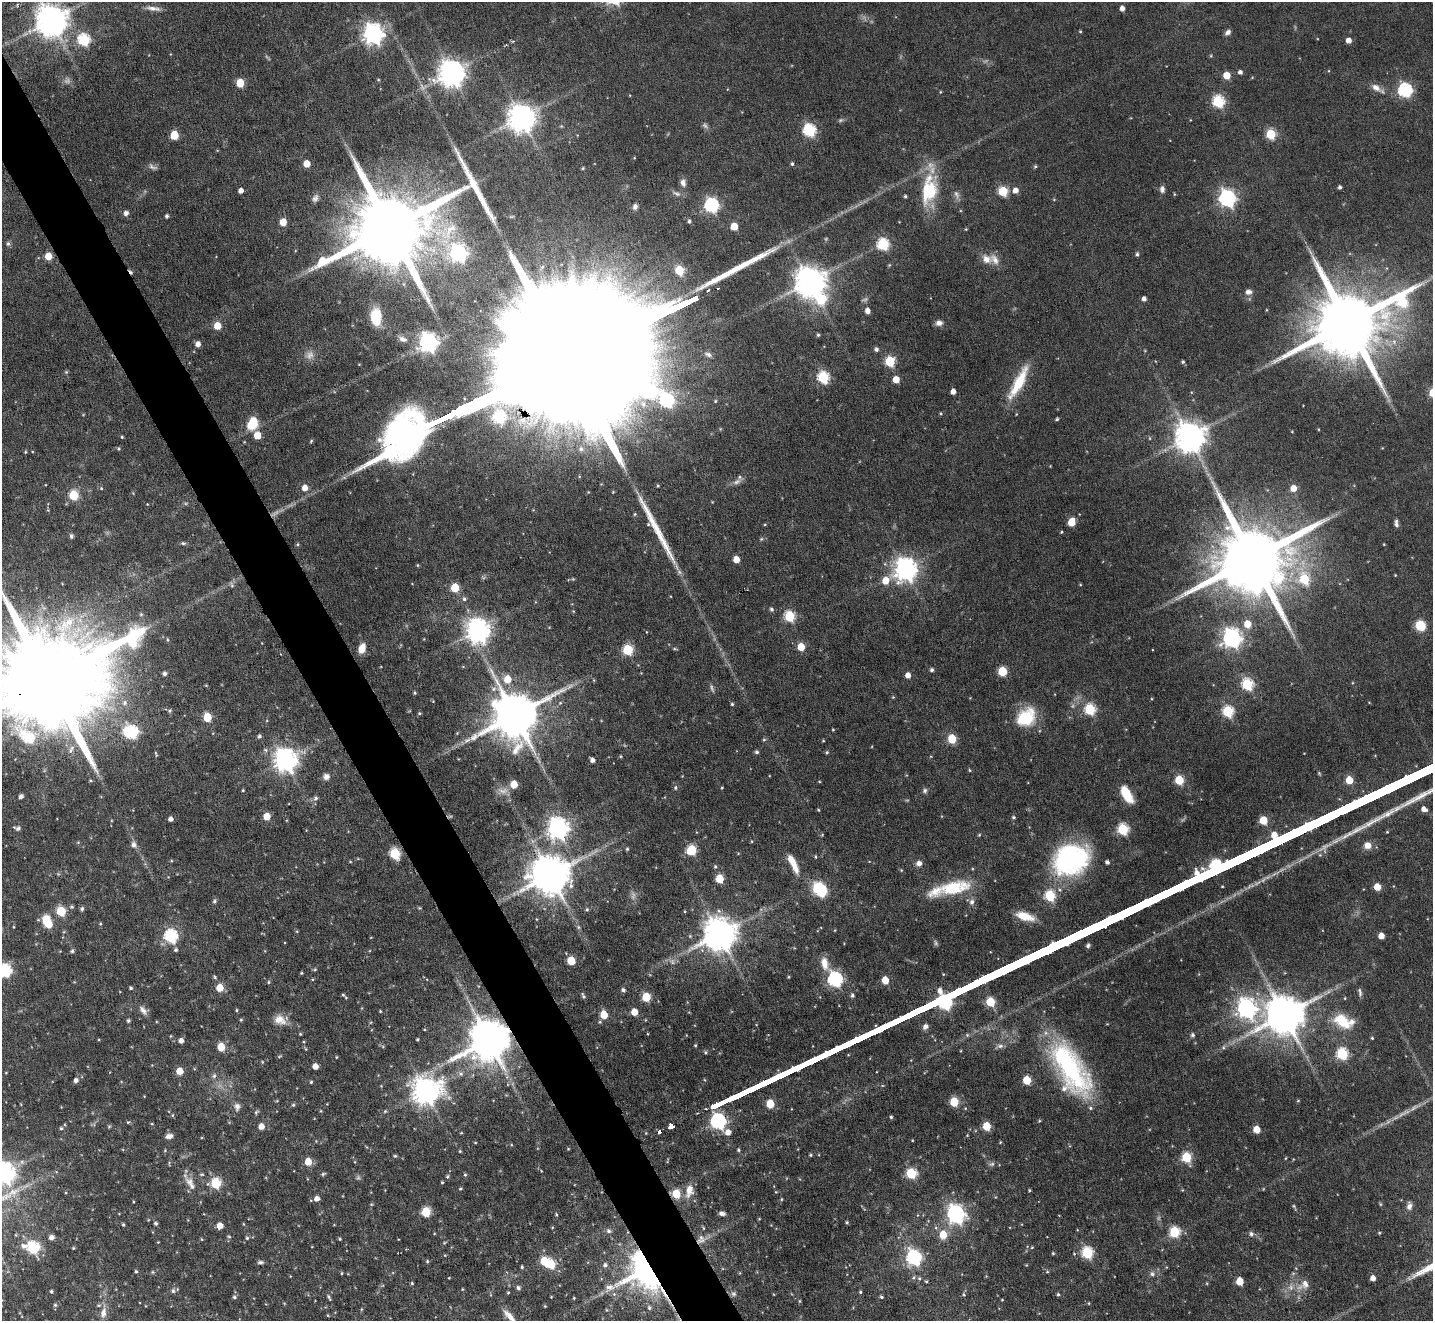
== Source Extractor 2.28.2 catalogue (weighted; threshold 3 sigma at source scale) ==
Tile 11 of 4 x 4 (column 3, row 3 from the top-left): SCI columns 2864-4294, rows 1608-2926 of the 5726 x 5716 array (HDU 1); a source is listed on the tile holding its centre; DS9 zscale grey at full resolution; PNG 1435 x 1323 px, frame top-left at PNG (2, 2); no overlay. Shown black and unused: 4% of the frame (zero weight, under 4 of 8 exposures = <1% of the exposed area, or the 3 px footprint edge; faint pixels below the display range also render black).
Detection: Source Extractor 2.28.2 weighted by HDU 2 'WHT'; one run over the whole footprint, this tile lists its part. Background 0.1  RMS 0.0038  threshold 0.0154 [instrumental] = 3 sigma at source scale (4.09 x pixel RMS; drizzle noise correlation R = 1.36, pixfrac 0.8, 0.05/0.05 arcsec/px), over >= 5 px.
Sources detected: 429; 16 too faint to see at this stretch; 4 inside a brighter object's white glare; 3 cosmic-ray / hot-pixel residue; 5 long thin detections or spike segments (spike, bleed or trail) — not listed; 5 inside a brighter listed object's ellipse — not listed separately; the other 396 listed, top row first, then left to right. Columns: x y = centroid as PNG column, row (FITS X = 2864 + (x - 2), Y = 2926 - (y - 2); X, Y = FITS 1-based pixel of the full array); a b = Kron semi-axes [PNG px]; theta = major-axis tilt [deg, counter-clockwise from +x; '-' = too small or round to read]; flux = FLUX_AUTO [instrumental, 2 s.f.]
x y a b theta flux
153 8 21 6 -8 2.4
1122 8 5 4 - 1.9
51 20 9 9 - 720
1080 31 3 3 - 0.35
1228 32 8 6 38 1.3
373 34 8 7 - 230
84 40 6 6 - 41
1348 40 4 4 - 2.8
1211 56 5 4 - 0.36
1240 72 4 4 - 1.2
452 73 8 8 - 450
1227 75 5 5 - 8.2
240 83 5 5 - 12
1376 87 14 8 -32 2.6
1405 90 6 6 - 70
1218 101 6 6 - 40
522 118 9 8 - 490
561 126 4 4 - 0.36
809 130 6 6 - 49
1271 134 6 5 - 23
174 135 5 5 - 13
307 164 5 5 - 6
792 164 5 4 - 0.62
1035 166 5 4 - 0.52
152 167 13 5 -20 1.1
583 168 4 4 - 0.34
683 183 11 7 -77 1.6
1340 187 4 3 - 0.91
1162 189 9 6 -90 1.2
929 190 38 20 81 19
1015 190 6 5 - 2.4
241 191 4 4 - 2
1003 191 6 5 - 20
956 194 13 7 -69 1.5
1174 194 5 3 - 0.29
905 196 4 3 - 0.56
315 198 10 7 65 1.4
1227 198 7 7 - 130
1054 200 5 3 - 0.31
711 205 7 6 - 71
635 207 6 5 - 1.1
126 213 5 5 - 1.6
167 216 4 3 - 0.79
512 216 6 3 19 0.39
689 221 5 5 - 0.8
283 222 5 5 - 7
734 226 5 5 - 7.8
390 228 31 18 25 6700
8 243 7 5 -69 0.72
883 244 6 6 - 39
458 253 7 7 - 130
1137 254 5 4 - 0.71
48 256 5 5 - 6.7
986 259 13 10 -37 3.3
679 270 6 5 - 18
810 282 11 9 -57 630
1248 292 8 6 1 1.6
1144 299 4 4 - 1.5
867 311 6 5 - 1.9
376 317 14 9 -86 12
939 323 8 7 - 1.7
1348 323 28 17 24 5100
217 326 5 5 - 6.3
818 335 4 4 - 0.55
403 339 12 7 -22 1.6
428 342 7 7 - 180
198 344 5 5 - 2
876 349 5 5 - 1
708 354 8 5 -27 0.84
890 361 6 5 - 25
1183 362 4 4 - 0.59
66 372 5 4 - 0.42
823 377 6 6 - 39
896 379 5 5 - 5.1
1018 382 42 10 62 13
953 391 5 4 - 2.4
715 401 4 4 - 0.35
643 404 9 8 - 2.3
940 413 4 3 - 0.31
1057 419 4 3 - 0.51
252 424 12 9 63 9.5
1318 429 4 3 - 0.26
257 435 5 5 - 7
122 437 3 3 - 0.4
1190 437 9 9 - 630
119 448 4 4 - 0.48
581 449 8 8 - 1.6
25 452 4 4 - 0.36
737 482 14 7 29 1.8
101 488 5 4 - 0.42
305 488 6 5 - 2.9
1293 488 5 5 - 4.2
613 492 3 3 - 0.26
73 495 6 5 - 20
635 514 4 4 - 0.39
1071 522 6 5 - 9
1396 523 9 5 -83 1.2
648 524 4 3 - 0.39
1061 532 4 3 - 0.34
71 536 6 5 - 0.73
761 539 5 5 - 0.48
1384 544 3 2 - 0.26
736 559 5 5 - 4.8
1252 559 24 18 24 5300
417 565 4 4 - 0.35
905 569 8 8 - 300
1395 575 3 3 - 0.24
1304 579 8 7 - 18
885 580 9 6 41 6
232 585 9 5 -69 0.82
1080 585 4 3 - 0.3
455 588 5 5 - 13
464 599 6 5 - 0.85
771 609 6 5 - 0.75
573 611 5 3 - 0.31
790 616 6 5 - 27
1247 624 5 5 - 7.4
1420 625 9 8 - 8
478 630 8 8 - 310
1231 638 7 7 - 180
801 647 5 5 - 9.7
362 648 10 6 75 3.8
675 649 6 3 -18 0.4
628 650 6 5 - 26
932 670 5 4 - 0.86
1002 671 5 5 - 18
164 673 4 4 - 0.99
908 675 5 4 - 2.6
508 679 7 6 - 6.3
47 680 50 22 26 15000
1247 684 6 6 - 38
415 693 3 3 - 0.42
893 697 4 4 - 0.32
125 703 8 8 - 1.6
732 704 4 4 - 0.49
1090 709 6 6 - 32
170 711 6 5 - 0.61
1228 711 6 6 - 32
419 713 5 4 - 0.46
515 715 14 13 - 1900
207 717 5 5 - 13
1026 717 20 16 43 17
833 730 3 3 - 0.29
131 732 7 7 - 48
457 733 4 4 - 0.3
259 736 5 4 - 0.77
764 739 5 4 - 0.46
952 739 5 5 - 15
823 741 3 3 - 0.3
71 749 13 6 58 1.7
265 750 7 5 -23 0.86
757 752 5 5 - 0.73
827 752 4 4 - 0.5
156 754 8 3 -74 0.41
621 756 4 4 - 0.36
285 760 8 8 - 300
592 760 4 4 - 1.4
969 770 4 4 - 0.37
326 777 7 7 - 1.7
90 780 4 4 - 0.38
1179 780 5 5 - 16
1349 780 5 5 - 9.1
514 784 5 5 - 7.6
722 787 4 3 - 0.29
675 788 7 5 89 0.62
243 790 4 3 - 0.37
925 790 7 6 - 0.81
1126 794 17 8 -59 9.8
21 796 4 4 - 1
316 798 7 6 - 0.96
1424 809 5 4 - 2.3
818 810 3 3 - 0.34
267 816 5 5 - 6.3
1013 817 4 4 - 0.61
171 819 4 4 - 1.6
1263 820 5 5 - 12
17 828 8 5 -8 1
557 828 8 7 - 240
1123 829 6 5 - 33
822 835 5 3 - 0.31
979 835 5 3 - 0.37
751 841 5 3 - 0.3
78 842 6 3 19 0.35
134 845 9 7 -64 1.5
1368 845 8 7 - 3.2
627 849 4 4 - 0.45
691 850 6 5 - 24
395 854 6 5 - 28
815 857 6 3 -82 0.37
1071 859 32 25 23 66
1107 862 4 4 - 1
793 863 28 8 -64 5.8
919 863 7 7 - 1.8
715 866 5 4 - 0.5
550 875 12 11 - 1200
719 879 5 5 - 12
1377 887 5 5 - 7.2
952 888 37 17 14 18
819 889 12 9 -49 20
1050 896 6 6 - 29
214 901 6 5 - 0.68
972 902 9 7 73 1.4
420 908 4 4 - 0.37
82 909 6 5 - 0.68
587 909 5 4 - 0.54
61 911 6 5 - 17
1025 916 19 8 -16 7.7
46 921 10 7 -89 8
100 924 4 4 - 0.33
13 927 4 3 - 0.29
578 927 6 4 -89 0.61
835 930 4 3 - 0.26
720 934 10 10 - 800
171 936 7 6 - 54
1381 936 5 4 - 3.7
176 950 5 5 - 0.66
72 951 5 5 - 0.59
571 961 5 5 - 12
824 963 19 9 -70 4.2
315 969 5 4 - 0.43
5 970 6 6 - 50
301 973 3 3 - 0.34
215 977 6 4 -51 0.5
312 979 4 3 - 0.31
835 979 7 6 - 82
885 980 5 5 - 7.5
268 982 4 4 - 0.44
131 988 4 3 - 0.54
220 988 5 5 - 8
623 990 5 4 - 0.9
1360 992 11 4 -80 0.91
343 995 7 4 -36 0.57
852 995 5 4 - 0.8
583 996 7 4 -69 0.63
646 997 5 5 - 13
1345 998 4 2 - 0.25
990 1002 6 5 - 16
1246 1008 8 7 - 190
143 1010 14 7 -52 1.9
237 1010 5 3 - 0.38
380 1011 3 3 - 0.33
634 1012 5 5 - 6.2
604 1015 5 5 - 9.6
1284 1015 12 11 - 1300
128 1020 5 4 - 0.62
241 1020 5 4 - 0.4
280 1020 16 12 -28 4
1342 1021 22 14 -38 11
925 1027 8 6 49 1.5
424 1029 4 3 - 0.29
300 1034 4 3 - 0.33
1193 1035 5 5 - 0.88
170 1036 4 3 - 0.25
1372 1038 3 3 - 0.37
417 1039 3 3 - 0.42
489 1040 12 11 - 1400
181 1041 5 4 - 1.8
695 1045 4 3 - 0.4
1000 1046 10 6 1 1.3
221 1047 5 5 - 9
1223 1047 6 5 - 0.75
306 1049 5 3 - 0.32
705 1052 5 4 - 0.55
1342 1054 6 6 - 37
279 1056 7 3 9 0.37
336 1057 4 3 - 0.28
262 1062 5 3 - 0.33
315 1066 5 5 - 3.1
1071 1069 66 33 -65 54
179 1071 5 5 - 5.9
461 1074 7 7 - 1.1
214 1076 7 6 - 0.97
76 1080 5 5 - 1.3
1027 1080 5 5 - 14
311 1082 3 3 - 0.45
381 1086 3 3 - 0.26
425 1091 10 9 - 410
144 1096 4 2 - 0.21
1298 1101 5 3 - 0.32
954 1102 5 5 - 15
770 1104 5 5 - 11
293 1105 5 4 - 0.48
237 1107 11 8 -83 1.7
321 1111 5 3 - 0.31
385 1111 5 4 - 0.44
256 1112 7 5 49 0.59
172 1115 5 3 - 0.37
891 1117 4 3 - 0.5
718 1121 7 6 - 100
128 1122 5 3 - 0.38
152 1124 4 3 - 0.29
109 1126 6 3 19 0.4
261 1126 5 5 - 3.6
671 1126 5 4 - 32
987 1126 5 5 - 12
61 1128 5 4 - 0.56
1257 1129 5 5 - 6.4
659 1132 3 3 - 68
728 1132 6 6 - 2.9
461 1133 5 3 - 0.29
169 1136 8 5 10 1.6
316 1141 4 4 - 0.28
1000 1142 4 3 - 0.31
165 1150 5 3 - 0.32
738 1150 5 4 - 0.51
460 1151 4 3 - 0.38
810 1155 4 3 - 0.42
395 1156 5 5 - 0.51
1186 1157 6 5 - 23
1286 1158 5 3 - 0.28
308 1162 5 5 - 6.5
3 1173 8 8 - 280
911 1173 6 6 - 26
202 1174 5 4 - 0.4
323 1174 6 4 22 0.55
465 1175 5 4 - 0.48
447 1176 5 4 - 0.54
442 1182 3 3 - 0.4
190 1183 24 9 -57 3.9
216 1183 6 6 - 26
1029 1190 3 2 - 0.38
1182 1190 4 3 - 0.29
689 1191 18 10 81 4.3
676 1194 6 5 - 13
317 1199 5 5 - 2.2
782 1199 4 3 - 0.36
371 1204 5 4 - 0.35
1380 1204 6 4 -88 0.39
1294 1206 6 5 - 0.46
1409 1206 9 6 85 1.5
426 1212 6 5 - 19
722 1213 7 5 -12 1.4
955 1214 8 7 - 160
847 1222 4 3 - 0.48
156 1223 4 4 - 0.69
243 1224 4 3 - 0.28
123 1225 4 3 - 0.45
220 1226 5 5 - 4.1
609 1231 6 6 - 1
1174 1232 6 6 - 27
1379 1233 4 4 - 0.38
1251 1234 7 6 - 1
16 1235 5 3 - 0.35
943 1235 6 6 - 9.2
229 1236 6 3 -9 0.38
51 1237 5 5 - 1.7
247 1238 4 4 - 0.53
202 1239 4 4 - 0.35
340 1239 4 3 - 0.42
701 1239 16 11 27 3.4
158 1242 3 3 - 0.24
32 1247 8 6 -21 41
1032 1247 5 4 - 0.36
73 1248 4 4 - 0.34
1087 1252 6 6 - 34
1053 1253 4 3 - 0.38
914 1257 7 6 - 79
427 1261 4 4 - 0.44
260 1262 7 4 -4 0.8
551 1264 6 5 - 18
605 1265 6 6 - 1
522 1267 3 3 - 0.49
646 1270 24 23 - 270
136 1271 4 3 - 0.5
152 1272 5 5 - 0.4
1047 1272 5 3 - 0.4
341 1273 5 3 - 0.34
1152 1274 7 7 - 1.2
919 1278 6 5 - 0.64
1373 1278 4 4 - 2.5
926 1281 4 4 - 0.43
1240 1281 5 5 - 9.2
412 1283 4 3 - 0.44
1305 1284 13 10 84 3
1291 1287 9 8 - 2
518 1288 5 5 - 0.85
462 1289 4 3 - 0.28
51 1291 4 3 - 0.51
173 1291 6 6 - 0.84
508 1292 4 3 - 0.35
860 1292 4 3 - 0.42
614 1294 5 5 - 0.65
733 1294 8 7 - 0.97
964 1294 6 4 -69 0.48
1058 1294 4 4 - 0.52
234 1297 5 5 - 0.66
329 1297 8 4 -66 0.67
881 1297 4 3 - 0.54
574 1298 3 3 - 0.32
1002 1300 4 3 - 0.25
799 1301 5 3 - 0.37
1089 1303 5 3 - 0.27
55 1305 5 5 - 0.49
649 1308 7 6 - 0.95
103 1313 16 8 79 3
509 1316 20 6 -49 3.2
Overlapping masked pixels (flux is a lower limit): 5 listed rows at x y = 47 680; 489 1040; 676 1194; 701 1239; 646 1270
Isophote crosses this tile's border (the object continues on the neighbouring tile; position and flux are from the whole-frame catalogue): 6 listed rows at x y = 1122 8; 51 20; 47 680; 5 970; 3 1173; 509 1316
Unlisted compact peaks at least as high as the median listed source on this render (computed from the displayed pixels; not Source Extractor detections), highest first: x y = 1088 946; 1387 814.